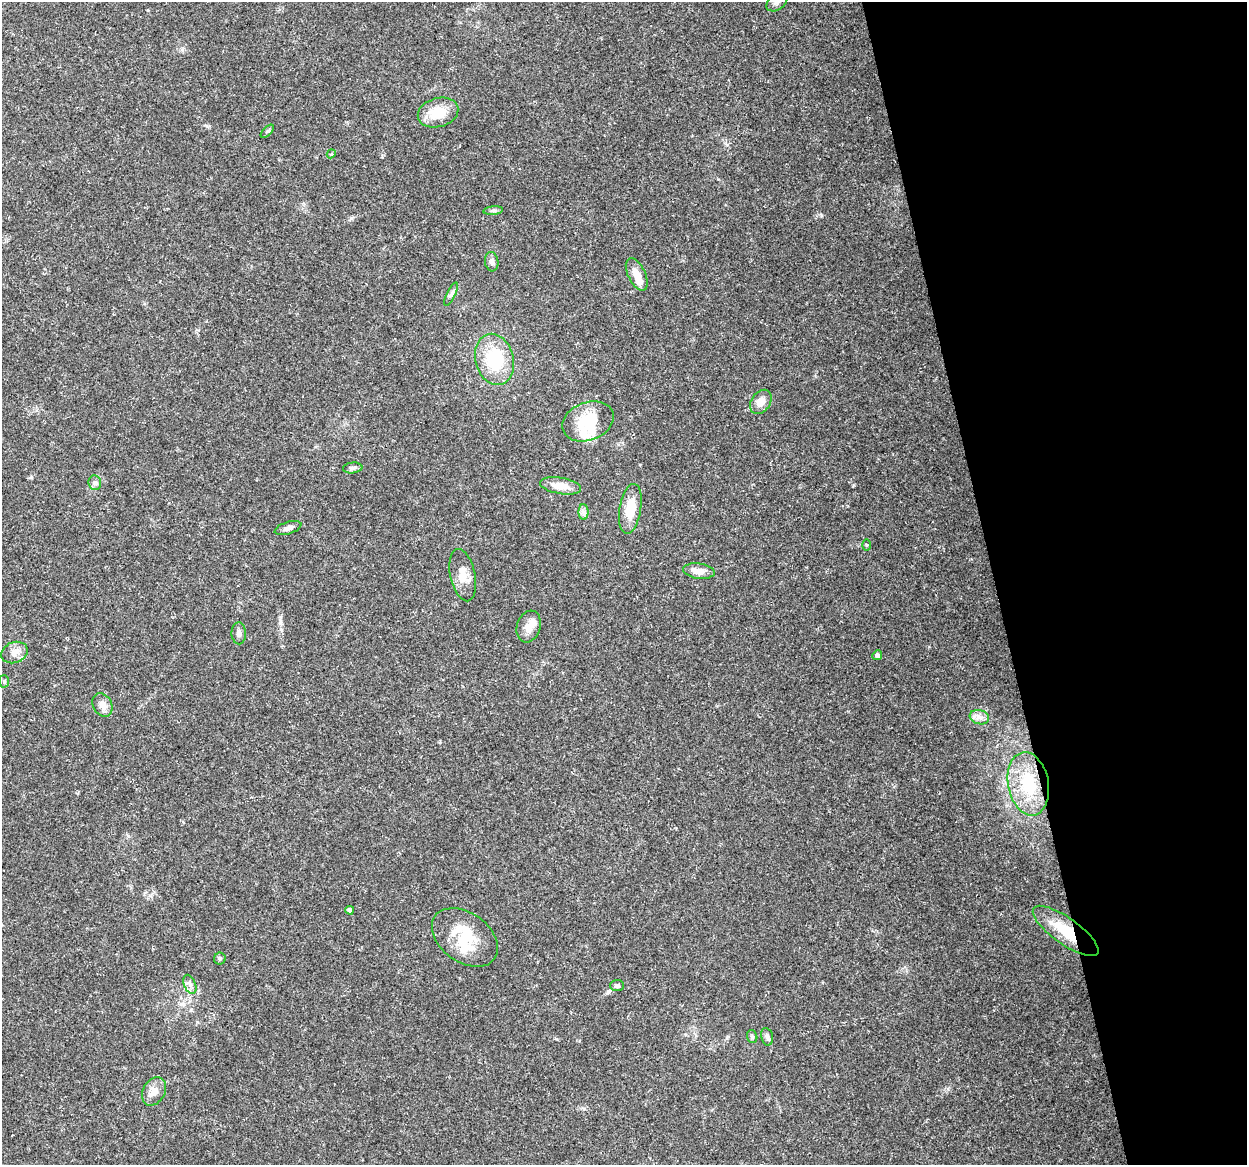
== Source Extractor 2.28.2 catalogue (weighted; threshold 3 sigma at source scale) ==
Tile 12 of 4 x 4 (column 4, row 3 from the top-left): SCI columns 3737-4981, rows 1196-2358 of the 4981 x 4766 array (HDU 1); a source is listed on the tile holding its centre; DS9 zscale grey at full resolution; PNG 1249 x 1167 px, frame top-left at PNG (2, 2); each listed source drawn as its Kron ellipse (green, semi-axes under 4 px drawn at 4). Shown black and unused: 20% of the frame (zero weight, under 3 of 5 exposures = <1% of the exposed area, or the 3 px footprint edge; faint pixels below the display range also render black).
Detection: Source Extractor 2.28.2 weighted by HDU 2 'WHT'; one run over the whole footprint, this tile lists its part. Background 0.025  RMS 0.0033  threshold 0.0147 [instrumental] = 3 sigma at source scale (4.5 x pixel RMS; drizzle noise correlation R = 1.50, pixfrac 1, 0.0396/0.0396 arcsec/px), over >= 5 px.
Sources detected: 44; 4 inside a brighter object's white glare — neither listed nor drawn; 3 inside a brighter listed object's ellipse — not listed separately; the other 37 listed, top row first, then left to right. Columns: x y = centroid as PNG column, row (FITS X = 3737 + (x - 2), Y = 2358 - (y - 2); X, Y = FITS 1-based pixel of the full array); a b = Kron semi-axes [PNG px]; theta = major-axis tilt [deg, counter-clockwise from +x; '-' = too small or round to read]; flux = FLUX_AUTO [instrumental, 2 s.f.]
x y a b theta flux
777 2 12 7 40 1.4
438 113 20 14 16 7.6
267 131 8 3 45 0.45
331 154 4 3 - 0.29
493 211 10 4 5 0.7
492 262 10 6 -82 1.2
637 274 17 8 -64 4.1
451 294 13 4 65 0.93
494 359 26 19 -74 16
761 402 13 9 54 3.5
588 421 27 19 21 12
353 468 10 5 6 0.93
95 483 7 6 - 0.92
561 486 21 8 -9 4.5
630 509 25 10 81 7.9
584 512 8 5 -89 0.94
288 528 14 6 18 1.4
866 545 5 3 - 0.32
699 571 16 7 -7 3.1
463 575 26 12 -78 4.3
529 626 16 11 72 3.2
239 633 11 7 -89 1.3
14 653 13 10 21 2.5
877 655 5 4 - 0.87
4 681 6 5 - 0.58
102 705 12 9 -60 2.3
979 717 10 7 -16 1.8
1028 784 32 20 -79 14
350 910 4 4 - 0.94
1066 931 39 13 -36 11
465 937 37 24 -36 13
220 959 6 6 - 0.57
190 984 10 6 -68 1.2
617 986 7 5 2 0.74
752 1037 6 5 - 0.54
767 1037 9 6 -78 0.93
154 1091 15 11 60 3
Overlapping masked pixels (flux is a lower limit): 1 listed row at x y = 1066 931
Isophote crosses this tile's border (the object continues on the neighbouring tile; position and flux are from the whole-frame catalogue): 1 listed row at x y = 777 2
Unlisted compact peaks at least as high as the median listed source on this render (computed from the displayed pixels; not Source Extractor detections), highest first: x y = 821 215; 31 477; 351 218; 854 485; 280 620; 584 1109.